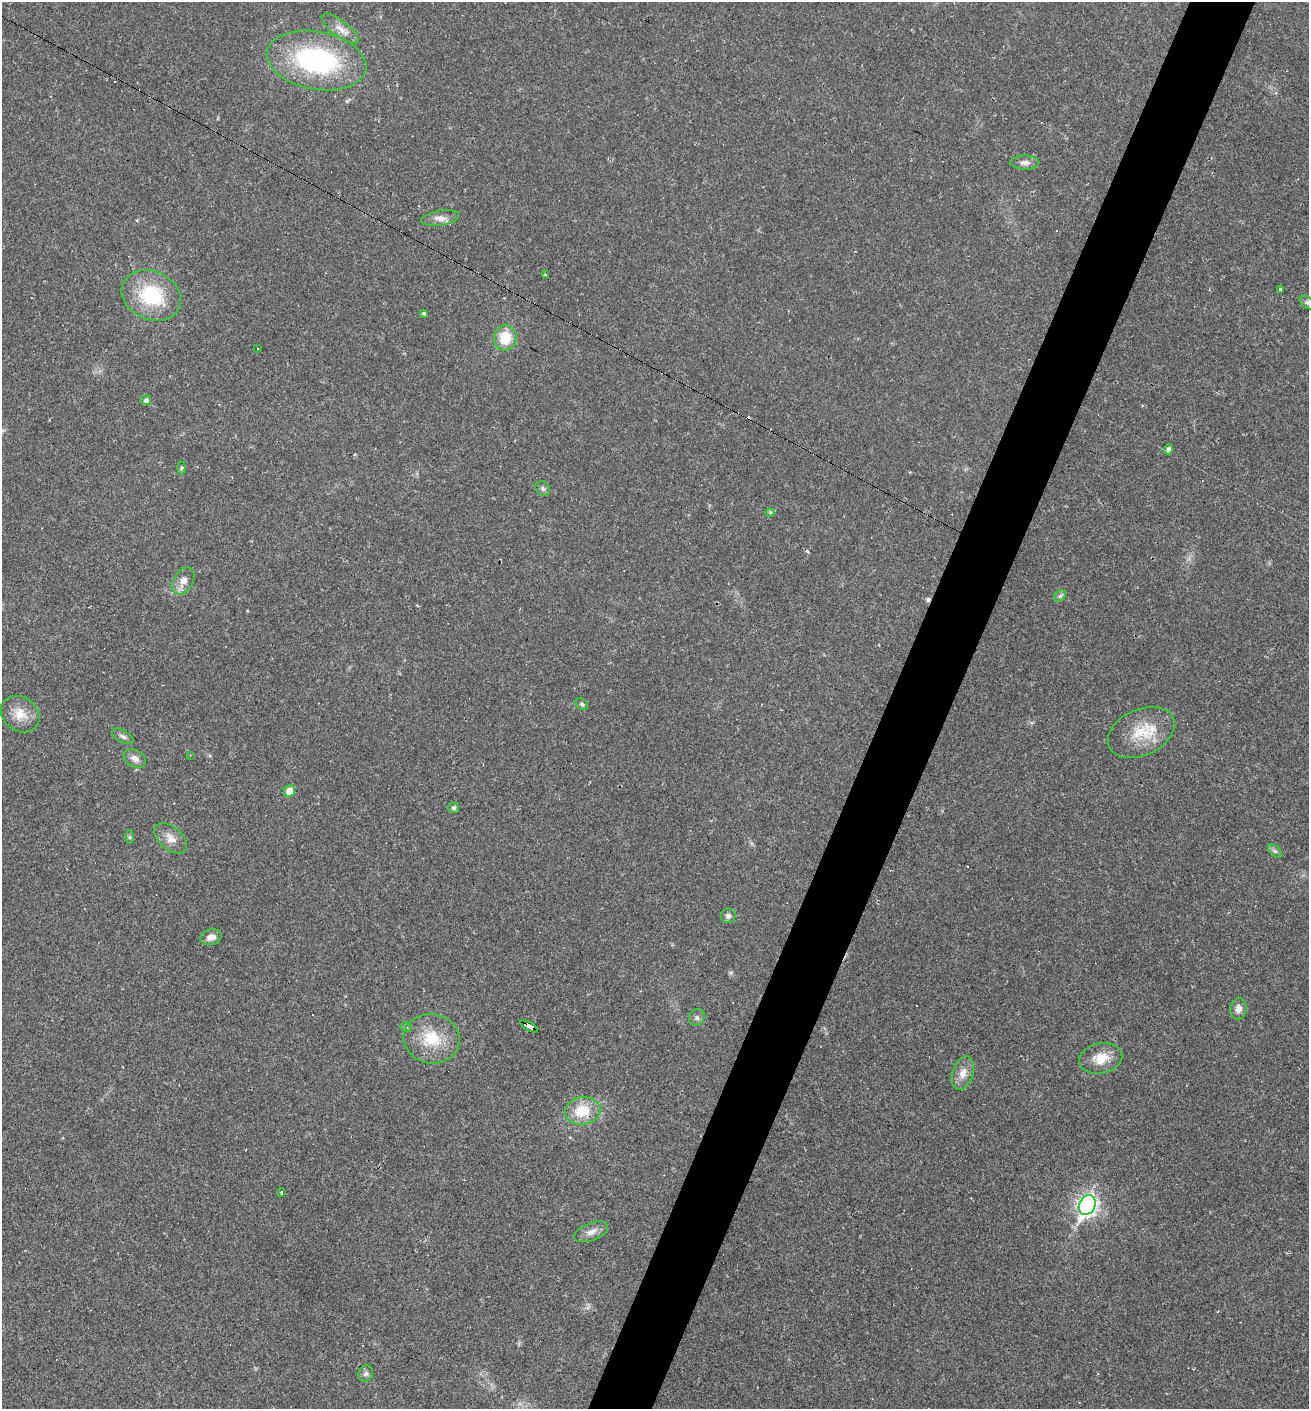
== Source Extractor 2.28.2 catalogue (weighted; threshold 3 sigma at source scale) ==
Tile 10 of 4 x 4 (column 2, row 3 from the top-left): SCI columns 1581-2887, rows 1408-2814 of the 5640 x 5628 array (HDU 1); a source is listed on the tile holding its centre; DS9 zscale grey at full resolution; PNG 1311 x 1411 px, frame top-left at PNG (2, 2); each listed source drawn as its Kron ellipse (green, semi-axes under 4 px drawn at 4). Shown black and unused: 5% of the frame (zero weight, under 2 of 3 exposures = <1% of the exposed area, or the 3 px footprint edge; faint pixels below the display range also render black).
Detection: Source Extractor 2.28.2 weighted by HDU 2 'WHT'; one run over the whole footprint, this tile lists its part. Background 0.0331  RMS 0.0045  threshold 0.0202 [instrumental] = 3 sigma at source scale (4.5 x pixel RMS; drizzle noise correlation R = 1.50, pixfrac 1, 0.05/0.05 arcsec/px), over >= 5 px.
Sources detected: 59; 16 cosmic-ray / hot-pixel residue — neither listed nor drawn; the other 43 listed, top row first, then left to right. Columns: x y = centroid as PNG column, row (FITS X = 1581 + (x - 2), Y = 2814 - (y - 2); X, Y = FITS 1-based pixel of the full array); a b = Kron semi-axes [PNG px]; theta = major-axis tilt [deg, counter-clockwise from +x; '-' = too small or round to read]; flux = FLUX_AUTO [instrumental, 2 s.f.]
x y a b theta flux
340 29 22 8 -38 4.3
316 60 50 29 -11 68
1025 163 14 7 -1 2.4
440 218 19 7 9 3.2
545 275 4 3 - 1.5
1280 289 4 3 - 1.1
151 295 31 24 -25 28
1307 302 8 5 -39 1.1
424 313 4 3 - 0.96
505 338 12 11 - 12
258 348 2 2 - 0.41
146 400 5 5 - 1.5
1169 449 5 4 - 1.4
181 468 6 4 88 0.72
543 489 8 6 -48 1.1
770 513 4 4 - 0.63
183 581 15 9 59 3.9
1060 596 7 5 43 0.89
582 704 7 5 -39 0.83
20 714 21 16 -37 7.7
1141 732 35 23 25 17
123 736 12 6 -28 1.6
190 755 3 2 - 0.53
135 758 12 8 -30 2.8
290 791 6 5 - 6.3
454 808 5 5 - 0.97
129 837 6 4 89 0.59
171 838 19 11 -41 4.5
1275 851 8 5 -44 1
728 916 7 7 - 1.5
211 937 10 8 13 3.1
1238 1009 11 8 80 2.8
697 1018 9 7 57 1.4
529 1026 10 4 -28 81
406 1027 6 4 -30 0.97
431 1039 28 24 -11 17
1101 1058 22 15 12 8.6
963 1073 17 10 72 4.5
583 1111 18 13 7 13
281 1193 4 3 - 0.56
1087 1205 10 8 64 190
591 1232 18 8 22 3.4
366 1374 8 7 - 1.3
Overlapping masked pixels (flux is a lower limit): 1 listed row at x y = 529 1026
Isophote crosses this tile's border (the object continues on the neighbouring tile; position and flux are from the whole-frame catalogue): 1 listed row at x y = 1307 302